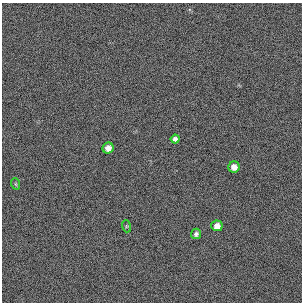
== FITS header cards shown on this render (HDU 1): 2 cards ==
NAXIS1  =                  300 / length of original image axis
NAXIS2  =                  300 / length of original image axis

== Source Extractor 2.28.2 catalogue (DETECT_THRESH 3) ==
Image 300 x 300 px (HDU 1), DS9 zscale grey, 1 PNG px = 1 image px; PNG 304 x 304 px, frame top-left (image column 1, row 300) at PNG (2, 3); each listed source drawn as its Kron ellipse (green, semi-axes under 4 px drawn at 4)
Background 385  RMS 66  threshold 199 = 3 sigma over >= 5 px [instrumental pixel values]
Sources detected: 7; all 7 listed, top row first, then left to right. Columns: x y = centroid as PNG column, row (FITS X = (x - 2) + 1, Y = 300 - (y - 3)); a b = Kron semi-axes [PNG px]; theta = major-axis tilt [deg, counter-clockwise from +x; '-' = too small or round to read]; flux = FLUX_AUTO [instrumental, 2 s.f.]
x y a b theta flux
175 139 4 4 - 13000
108 148 5 5 - 26000
234 167 6 5 - 27000
16 184 6 3 -71 5000
126 226 6 4 -72 4800
217 226 5 5 - 26000
196 234 5 5 - 11000